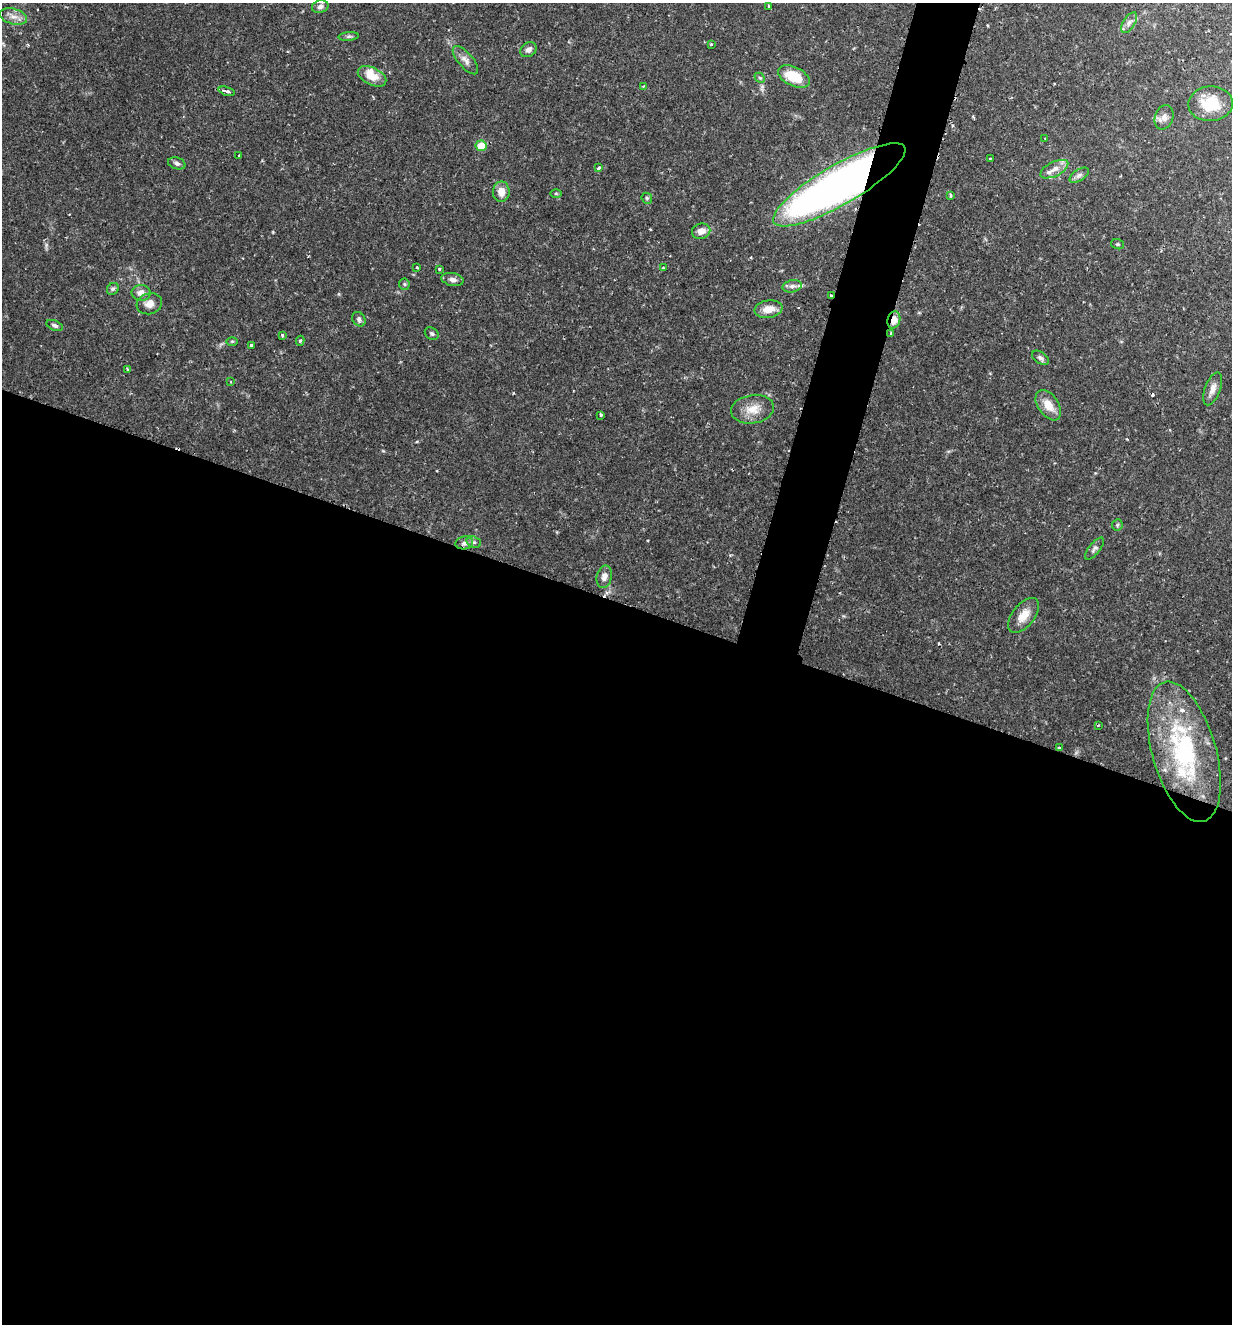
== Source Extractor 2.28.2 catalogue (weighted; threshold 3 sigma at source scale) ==
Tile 14 of 4 x 4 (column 2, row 4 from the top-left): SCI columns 1367-2596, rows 9-1330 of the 5318 x 5303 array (HDU 1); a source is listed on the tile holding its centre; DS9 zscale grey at full resolution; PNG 1234 x 1326 px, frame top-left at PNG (2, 3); each listed source drawn as its Kron ellipse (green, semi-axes under 4 px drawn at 4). Shown black and unused: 57% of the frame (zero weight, under 2 of 3 exposures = <1% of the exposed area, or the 3 px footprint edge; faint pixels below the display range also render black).
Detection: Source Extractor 2.28.2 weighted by HDU 2 'WHT'; one run over the whole footprint, this tile lists its part. Background 0.157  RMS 0.0037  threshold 0.0167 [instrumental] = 3 sigma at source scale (4.5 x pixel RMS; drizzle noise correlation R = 1.50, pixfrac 1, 0.05/0.05 arcsec/px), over >= 5 px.
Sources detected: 75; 4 cosmic-ray / hot-pixel residue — neither listed nor drawn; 5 inside a brighter listed object's ellipse — not listed separately; the other 66 listed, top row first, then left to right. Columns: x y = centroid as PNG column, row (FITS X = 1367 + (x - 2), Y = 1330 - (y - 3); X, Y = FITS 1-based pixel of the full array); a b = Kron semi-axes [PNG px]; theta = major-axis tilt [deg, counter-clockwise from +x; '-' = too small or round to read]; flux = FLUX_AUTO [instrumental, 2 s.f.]
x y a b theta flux
769 6 3 2 - 0.39
320 7 8 6 13 1.3
13 17 14 7 -15 2.8
1129 23 11 6 57 1.7
349 36 10 4 5 0.77
711 44 3 3 - 0.36
528 50 9 7 36 1.5
465 60 17 7 -49 2.3
372 76 15 8 -27 6
794 77 17 9 -25 11
760 78 6 4 -43 0.57
643 87 4 3 - 0.37
227 91 8 4 -16 1.6
1211 104 22 17 3 11
1164 117 12 9 70 2.2
1045 138 3 3 - 0.37
481 146 5 5 - 6.8
239 156 3 2 - 0.46
990 159 2 2 - 0.31
177 163 9 6 -18 1.1
599 168 3 3 - 1.2
1054 169 15 7 26 2.7
1079 175 11 5 32 1.3
839 185 75 20 30 280
501 192 10 8 88 3.3
556 193 5 3 - 0.41
951 196 4 3 - 0.4
647 198 6 5 - 0.57
701 231 9 7 14 2.7
1118 244 6 5 - 0.54
417 267 3 2 - 0.3
663 268 3 3 - 0.37
439 269 3 3 - 0.71
452 279 11 6 -12 1.6
404 284 6 5 - 0.62
792 286 10 6 12 1.4
113 289 6 5 - 0.74
141 293 9 8 - 2.6
831 295 3 2 - 0.51
149 304 13 10 16 2.9
768 309 14 9 8 4.4
359 319 8 6 -55 1.2
894 320 9 6 74 3.8
55 325 8 5 -24 0.99
891 333 4 3 - 0.53
432 334 7 5 -34 0.93
282 335 4 3 - 0.44
232 341 6 4 1 0.45
300 341 5 4 - 0.62
251 345 3 3 - 0.73
1040 358 9 6 -33 1.1
127 369 4 3 - 0.38
231 382 3 2 - 0.29
1213 389 17 7 70 2.5
1048 405 17 10 -56 5.4
753 409 22 14 9 6
601 415 3 3 - 0.55
1117 525 6 5 - 0.63
474 542 7 5 -18 0.93
464 543 9 6 9 1.4
1095 549 13 5 51 1.2
604 577 11 7 77 2.4
1024 615 20 11 52 5.2
1098 725 4 3 - 0.33
1059 748 3 2 - 0.39
1184 752 72 32 -74 53
Overlapping masked pixels (flux is a lower limit): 3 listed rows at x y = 839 185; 831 295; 894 320